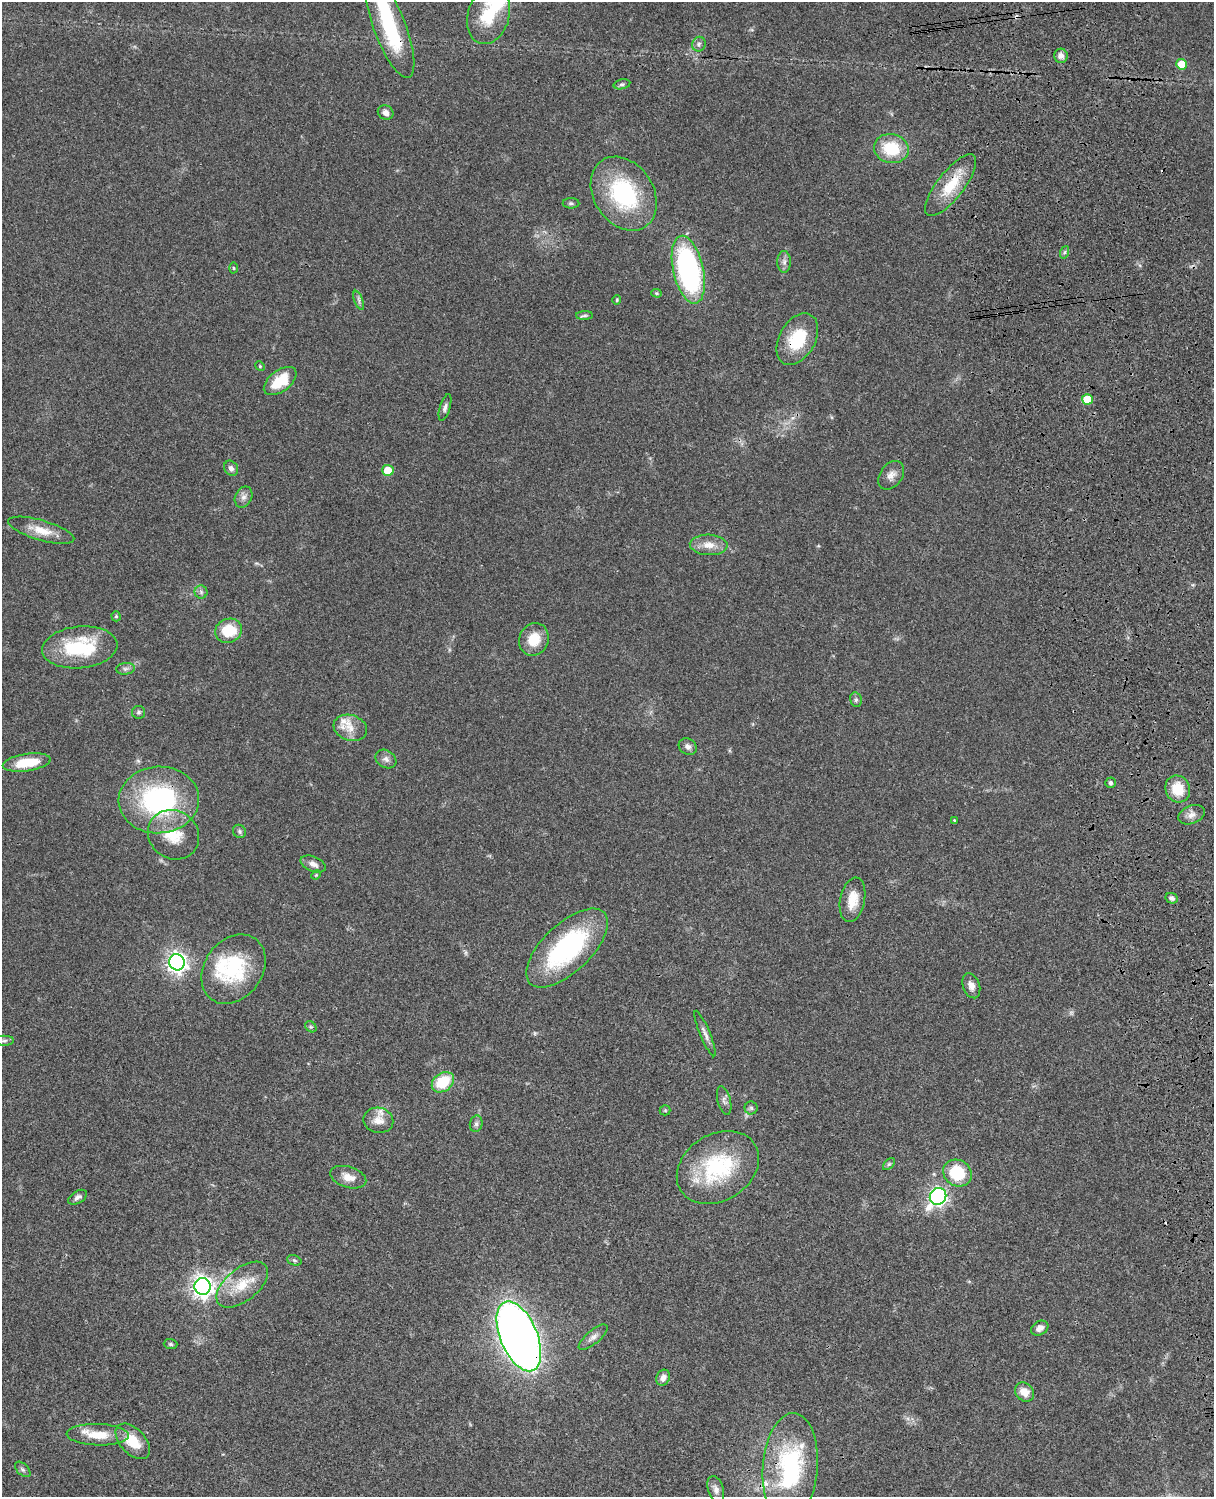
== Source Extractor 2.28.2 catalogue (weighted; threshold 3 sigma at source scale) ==
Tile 6 of 4 x 3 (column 2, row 2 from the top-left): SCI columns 1333-2544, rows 1773-3267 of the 5087 x 4926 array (HDU 1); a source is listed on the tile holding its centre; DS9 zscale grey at full resolution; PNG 1216 x 1499 px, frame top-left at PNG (2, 2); each listed source drawn as its Kron ellipse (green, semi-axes under 4 px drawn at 4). Shown black and unused: <1% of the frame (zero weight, under 3 of 4 exposures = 6% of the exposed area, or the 3 px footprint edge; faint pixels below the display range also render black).
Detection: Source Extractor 2.28.2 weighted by HDU 2 'WHT'; one run over the whole footprint, this tile lists its part. Background 0.0787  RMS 0.0058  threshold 0.026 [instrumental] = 3 sigma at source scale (4.5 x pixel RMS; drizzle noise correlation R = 1.50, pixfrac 1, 0.05/0.05 arcsec/px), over >= 5 px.
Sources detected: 96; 1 too faint to see at this stretch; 1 inside a brighter object's white glare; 3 cosmic-ray / hot-pixel residue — neither listed nor drawn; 5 inside a brighter listed object's ellipse — not listed separately; the other 86 listed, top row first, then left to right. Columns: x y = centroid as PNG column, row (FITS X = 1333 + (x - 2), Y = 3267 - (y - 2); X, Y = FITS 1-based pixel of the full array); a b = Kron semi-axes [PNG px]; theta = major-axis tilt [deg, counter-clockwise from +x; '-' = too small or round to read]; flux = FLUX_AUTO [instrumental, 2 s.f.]
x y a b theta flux
489 15 29 20 74 22
390 28 53 16 -69 51
699 44 7 6 - 1.7
1061 56 7 6 - 2.7
1181 64 5 5 - 11
622 84 8 5 13 1.3
386 112 8 7 - 2.8
891 149 17 14 -13 22
951 185 38 13 52 19
624 194 40 30 -57 57
571 203 8 5 0 1.2
1065 252 6 4 70 1.1
784 262 11 7 -90 2.3
233 268 5 3 - 0.62
688 270 34 15 -77 120
656 293 5 4 - 0.79
359 300 10 3 -69 1.3
617 300 5 4 - 0.62
585 316 8 4 1 1.2
797 339 28 18 61 24
260 366 5 4 - 0.6
280 381 19 10 37 16
1087 399 5 5 - 13
445 408 13 5 74 2
231 468 8 6 -58 2.1
388 470 6 5 - 11
891 475 16 11 54 4.4
243 497 11 8 65 2.8
41 530 34 10 -16 11
709 545 19 10 -3 6.9
201 592 6 6 - 1.4
116 616 5 4 - 0.92
228 631 13 12 - 18
534 639 16 14 67 13
80 647 38 21 6 38
125 669 9 6 6 1.7
856 700 7 5 -77 1.3
139 712 6 6 - 1.2
350 728 17 12 -17 7.1
688 747 9 7 -30 2.4
386 759 11 8 -33 2.7
27 763 24 8 8 16
1110 783 5 5 - 1.2
1178 789 14 12 -67 14
159 800 40 33 4 90
1192 815 14 9 22 3.8
954 820 4 3 - 0.46
239 831 7 6 - 1.3
173 835 26 24 -35 18
313 864 13 7 -23 3.3
316 875 5 4 - 0.64
1172 898 6 5 - 1.7
852 900 23 12 79 10
567 948 51 24 43 82
177 962 8 7 - 320
233 969 37 29 54 44
971 986 13 8 -70 3.7
311 1027 6 4 -42 0.93
705 1034 24 5 -67 3.1
4 1041 10 5 1 1.4
443 1082 12 9 37 20
724 1100 15 6 -76 2.2
751 1108 6 6 - 1.3
665 1110 5 5 - 0.76
378 1120 15 12 -12 6.1
476 1124 8 6 76 1.7
889 1164 7 4 44 0.92
718 1167 44 33 32 52
957 1173 15 13 -28 25
348 1177 18 10 -17 6.3
938 1196 9 8 - 200
78 1197 10 6 32 2.2
294 1260 7 5 -19 1.1
242 1285 30 16 39 16
203 1286 8 8 - 380
1040 1328 9 7 30 3
519 1336 37 18 -67 600
593 1337 18 6 40 3.2
171 1344 7 5 -4 1.1
663 1378 8 6 63 3.1
1024 1392 10 8 -44 6.9
98 1435 31 10 -2 14
133 1441 21 12 -47 13
790 1467 54 27 86 70
23 1469 9 5 -45 1.4
716 1489 13 7 -72 2.9
Overlapping masked pixels (flux is a lower limit): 5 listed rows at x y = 390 28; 951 185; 797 339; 159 800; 519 1336